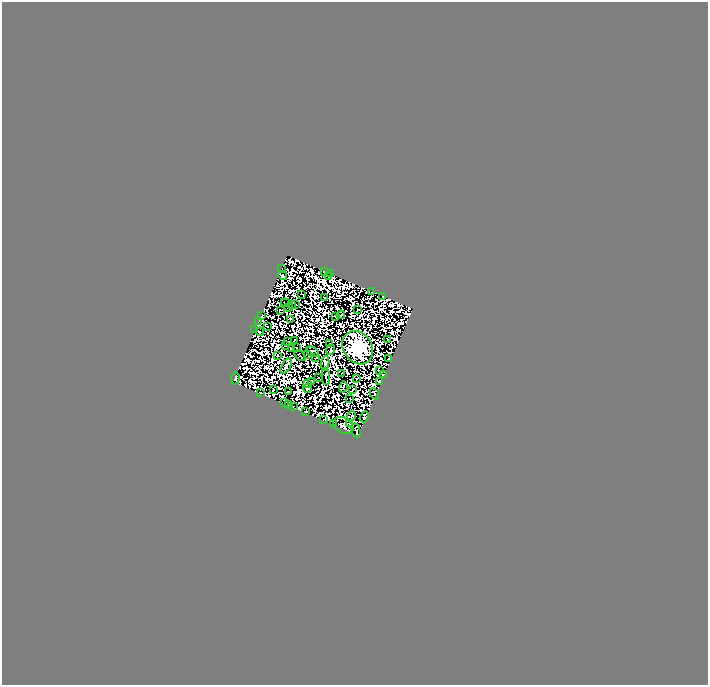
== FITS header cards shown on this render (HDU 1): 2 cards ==
NAXIS1  =                  706
NAXIS2  =                  683

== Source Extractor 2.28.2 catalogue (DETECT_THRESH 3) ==
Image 706 x 683 px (HDU 1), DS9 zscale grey, 1 PNG px = 1 image px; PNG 710 x 687 px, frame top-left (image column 1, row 683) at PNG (2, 2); each listed source drawn as its Kron ellipse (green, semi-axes under 4 px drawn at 4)
Background 0.0384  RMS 2.7e-06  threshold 8.03e-06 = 3 sigma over >= 5 px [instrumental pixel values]
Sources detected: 174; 105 with non-positive FLUX_AUTO (blend fragments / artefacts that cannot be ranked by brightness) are neither listed nor drawn; the other 69 listed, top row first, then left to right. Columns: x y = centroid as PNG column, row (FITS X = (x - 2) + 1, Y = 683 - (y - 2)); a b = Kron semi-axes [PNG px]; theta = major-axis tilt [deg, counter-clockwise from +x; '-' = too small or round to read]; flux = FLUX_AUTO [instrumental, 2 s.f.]
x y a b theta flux
282 268 2 2 - 0.19
324 271 3 2 - 0.75
331 274 2 2 - 0.32
283 276 4 3 - 1.2
329 277 2 2 - 0.6
372 292 2 2 - 0.27
301 294 3 2 - 0.44
383 296 2 2 - 0.14
325 297 3 2 - 0.25
286 303 5 2 - 0.2
292 304 2 2 - 0.28
295 305 2 2 - 0.17
289 307 4 2 - 0.52
280 310 3 2 - 0.31
358 310 3 2 - 0.29
341 315 4 2 - 0.41
261 316 3 2 - 0.31
336 317 4 2 - 0.31
291 319 4 4 - 0.079
259 321 4 2 - 0.48
268 326 2 2 - 0.17
255 329 2 2 - 0.28
260 332 4 2 - 0.86
294 340 2 2 - 0.22
388 340 3 2 - 0.5
288 342 3 2 - 0.33
330 344 4 2 - 0.34
286 345 3 2 - 0.54
291 348 3 2 - 0.48
297 348 2 2 - 0.35
358 348 18 14 -56 780
331 350 5 3 - 0.29
313 352 7 4 -28 0.0044
307 355 3 2 - 0.37
277 356 3 2 - 0.22
300 356 6 2 -44 0.24
316 357 4 2 - 0.34
389 358 3 2 - 0.12
325 363 7 3 83 0.08
286 366 8 4 60 0.86
379 371 3 2 - 0.63
342 374 4 2 - 0.26
383 375 2 2 - 0.53
326 376 9 2 -86 0.42
235 378 6 3 85 1.9
319 378 3 2 - 0.35
356 378 2 2 - 0.45
312 381 2 2 - 0.19
380 382 4 3 - 0.51
307 383 2 2 - 0.59
343 387 6 3 75 0.44
307 388 4 3 - 0.33
273 389 3 2 - 0.41
353 390 3 2 - 0.36
288 392 2 2 - 0.58
261 393 3 2 - 0.33
374 394 6 2 -64 0.26
350 398 2 2 - 0.47
285 402 4 3 - 0.98
288 405 3 2 - 1.1
293 407 3 2 - 0.8
306 412 4 2 - 0.42
352 416 5 3 - 0.25
364 417 5 4 - 0.046
323 420 3 2 - 0.48
334 424 3 2 - 0.31
349 424 3 2 - 0.32
343 425 11 7 -33 1.4
356 431 7 3 -77 0.6
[105 non-positive-flux detections neither listed nor drawn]